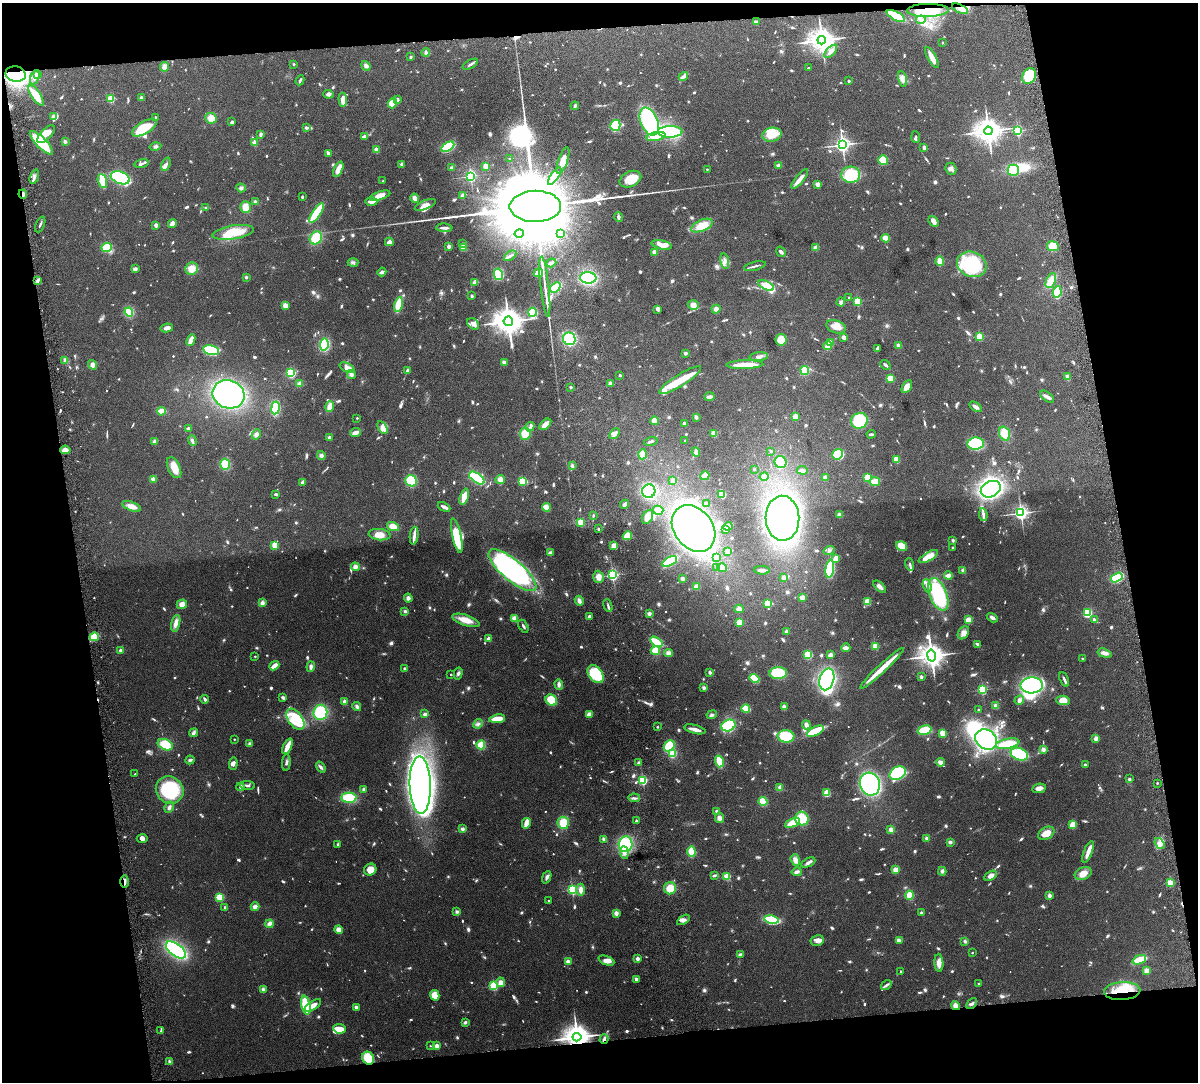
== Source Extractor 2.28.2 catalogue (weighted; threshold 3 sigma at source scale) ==
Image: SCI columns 62-4845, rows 162-4481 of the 4909 x 4747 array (HDU 1 of 3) = the unmasked area's bounding box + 8 px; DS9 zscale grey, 4 x 4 block average (1 PNG px = mean of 4 x 4 image px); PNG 1200 x 1084 px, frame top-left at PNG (2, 3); each listed source drawn as its Kron ellipse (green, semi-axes under 4 px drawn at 4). Shown black and unused: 19% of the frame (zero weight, under 6 of 12 exposures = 3% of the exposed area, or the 3 px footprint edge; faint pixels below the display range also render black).
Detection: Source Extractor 2.28.2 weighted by HDU 2 'WHT'. Background 0.0912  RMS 0.0045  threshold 0.0184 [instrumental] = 3 sigma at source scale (4.09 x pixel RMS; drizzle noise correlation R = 1.36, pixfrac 0.8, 0.05/0.05 arcsec/px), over >= 5 px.
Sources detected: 1310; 22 too faint to see at this stretch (4 x 4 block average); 21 inside a brighter object's white glare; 4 cosmic-ray / hot-pixel residue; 2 long thin detections or spike segments (spike, bleed or trail) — neither listed nor drawn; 15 coinciding with a brighter row at this scale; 72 inside a brighter listed object's ellipse — not listed separately; of the other 1174, all 500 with FLUX_AUTO >= 4.88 (the completeness limit of this list) listed and drawn (674 fainter detections not listed), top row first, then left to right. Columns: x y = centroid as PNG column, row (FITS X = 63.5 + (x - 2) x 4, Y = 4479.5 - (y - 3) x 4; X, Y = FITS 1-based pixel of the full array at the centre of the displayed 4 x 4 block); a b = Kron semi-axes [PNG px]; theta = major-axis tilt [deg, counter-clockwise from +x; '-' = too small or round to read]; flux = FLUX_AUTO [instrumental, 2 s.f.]
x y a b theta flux
960 9 8 4 -24 15
928 10 21 6 1 76
896 16 10 3 -27 110
921 20 5 3 - 7.7
756 22 4 3 - 11
822 40 4 4 - 3900
942 43 2 2 - 8.2
831 51 8 4 47 11
426 52 4 4 - 6.8
411 57 2 2 - 13
932 58 12 3 -61 31
294 64 2 2 - 11
470 64 8 2 29 6.4
366 66 5 3 - 9
165 67 5 4 - 16
808 68 2 2 - 4.9
16 74 10 7 -11 340
37 74 2 2 - 10
683 76 5 3 - 6.4
1029 76 8 6 58 94
35 77 8 2 70 7.1
902 79 8 4 -80 16
300 80 5 2 - 5.9
849 81 2 2 - 13
328 94 5 3 - 7.3
36 95 12 4 -56 51
141 97 2 2 - 17
111 99 2 2 - 170
398 99 4 2 - 5
343 100 7 3 -85 18
392 103 5 4 - 45
575 106 4 2 - 7.6
53 117 4 3 - 7.8
156 117 2 2 - 6.7
211 118 6 5 - 24
649 121 14 8 -66 270
232 122 3 2 - 6
615 125 5 5 - 85
144 128 13 6 31 84
306 128 4 3 - 6
1018 130 2 2 - 360
988 131 4 4 - 4100
670 132 12 5 3 180
46 134 11 5 45 32
261 134 3 2 - 7.8
772 135 10 7 12 51
364 136 3 2 - 10
656 137 10 3 9 25
916 137 5 2 - 5
65 141 4 3 - 5.6
41 143 15 5 -45 130
255 143 2 2 - 77
842 145 3 2 - 1200
155 146 6 3 12 5.1
448 147 7 4 32 110
924 148 3 2 - 10
376 150 2 2 - 55
328 153 3 2 - 8.1
510 159 2 2 - 6.1
883 160 5 4 - 48
563 161 14 5 71 28
142 164 7 3 14 6.3
166 164 7 3 68 6.4
402 164 3 3 - 5.4
486 166 4 4 - 15
778 166 3 2 - 12
452 168 4 3 - 8
338 169 8 3 65 32
707 169 2 2 - 5.5
951 169 6 5 - 8.8
1013 170 6 5 - 93
851 175 9 8 - 100
470 176 2 2 - 540
555 176 10 3 57 28
34 177 7 2 71 7.2
120 178 10 6 -20 320
630 179 11 7 26 55
800 179 12 3 51 22
102 181 7 4 -71 53
383 181 2 2 - 7.6
818 184 4 3 - 13
241 188 5 4 - 6.3
23 194 4 2 - 6
380 196 11 4 18 24
462 196 4 3 - 7.9
302 197 3 2 - 5.1
415 198 5 3 - 16
255 202 3 3 - 6.7
371 202 6 2 0 22
425 205 11 4 22 20
535 206 26 15 0 160000
246 207 6 5 - 23
206 208 2 2 - 6.1
317 213 11 3 56 150
618 217 5 3 - 5.5
934 221 6 4 -47 13
40 224 8 2 67 5.5
172 224 5 3 - 13
156 225 2 2 - 44
702 226 11 5 22 52
444 228 8 2 -2 11
233 232 21 7 9 83
561 233 3 3 - 5.1
519 234 5 3 - 6.7
316 238 7 6 - 61
886 238 4 3 - 24
389 242 4 3 - 13
463 244 3 3 - 5.3
662 245 10 4 -12 38
449 246 2 2 - 36
1053 246 6 5 - 42
816 247 2 2 - 69
107 248 5 4 - 63
463 248 4 3 - 29
654 252 2 2 - 71
781 252 5 3 - 6.6
510 256 7 2 35 5.7
725 261 8 3 -80 9.2
940 261 5 3 - 42
353 262 5 4 - 6.3
551 263 5 2 - 7
972 264 15 12 -22 190
755 266 11 2 14 6.7
135 269 4 3 - 8
192 269 6 6 - 26
382 272 4 2 - 9.8
538 273 5 2 - 33
498 274 6 4 -79 87
246 277 2 2 - 22
588 278 8 6 -3 190
38 280 3 2 - 9.6
1051 281 8 4 66 35
475 282 4 3 - 11
766 285 8 4 -24 43
545 287 30 2 -84 25
555 287 6 4 38 41
1057 292 6 2 83 130
472 296 3 3 - 5.1
849 297 2 2 - 6.2
857 301 2 2 - 170
841 302 4 3 - 7.8
399 304 7 3 78 87
693 305 5 5 - 18
285 306 4 3 - 16
658 309 3 3 - 9.5
716 309 4 4 - 10
129 312 4 4 - 71
532 312 4 4 - 100
508 321 5 4 - 5300
473 324 7 5 -46 14
836 327 10 6 -19 23
167 328 6 3 11 15
980 336 2 2 - 140
844 337 3 3 - 11
569 339 6 6 - 120
191 340 6 2 66 23
781 340 6 5 - 38
830 343 3 2 - 23
324 345 6 4 82 120
828 346 4 4 - 22
898 346 2 2 - 48
877 348 3 2 - 12
211 350 8 5 -12 100
685 353 2 2 - 8.1
759 357 9 4 5 11
65 360 4 3 - 7.2
504 362 4 3 - 7.3
92 365 5 4 - 11
745 365 18 2 2 62
885 365 5 2 - 5.7
347 368 8 4 -26 23
407 371 2 2 - 9.8
805 371 4 4 - 42
291 373 4 3 - 94
351 375 5 4 - 9
620 375 2 2 - 6
1068 377 4 2 - 15
890 378 4 2 - 35
680 380 24 6 32 60
610 383 3 2 - 13
300 384 4 3 - 6.4
571 387 2 2 - 15
907 387 7 4 59 27
228 394 16 14 -19 480
710 397 5 2 - 15
1047 397 8 3 -36 11
330 407 5 3 - 35
976 407 7 3 -32 10
275 408 6 4 81 110
161 411 4 3 - 41
696 417 3 3 - 6.6
795 417 3 3 - 21
357 418 2 2 - 5.2
655 421 4 3 - 27
859 421 8 7 - 110
684 423 3 3 - 5.1
545 424 7 3 42 25
530 427 5 3 - 5.8
382 428 7 3 -59 19
188 429 2 2 - 8.3
355 433 5 3 - 16
256 434 5 4 - 9.2
525 434 6 5 - 43
614 434 6 4 50 13
714 434 3 2 - 42
871 434 4 2 - 5.1
1005 434 7 5 -70 45
329 438 2 2 - 41
192 440 5 3 - 7.1
155 441 4 3 - 8.2
651 441 7 2 16 5.1
685 441 2 2 - 11
976 444 8 6 6 110
65 450 5 3 - 18
771 451 2 2 - 6.7
696 452 4 4 - 7
642 454 5 3 - 34
838 454 6 5 - 79
321 455 4 4 - 7.9
897 460 4 3 - 22
780 462 6 6 - 54
225 464 5 5 - 48
572 466 3 3 - 5.7
174 468 11 6 -65 38
754 469 2 2 - 11
802 470 5 3 - 9.3
705 476 5 3 - 28
764 477 4 3 - 6.9
825 477 2 2 - 23
868 477 4 4 - 38
477 478 9 4 -35 150
153 479 2 2 - 52
500 479 5 4 - 16
673 480 3 3 - 8
411 481 6 5 - 100
523 481 4 3 - 66
302 482 3 2 - 7.4
875 482 5 3 - 40
991 489 10 7 27 460
649 491 7 6 - 180
276 494 3 2 - 6.6
722 494 4 3 - 51
464 497 8 4 72 41
706 503 3 3 - 6.4
625 504 4 3 - 10
131 506 10 4 -21 22
444 507 7 2 -27 11
546 507 4 3 - 33
658 510 5 4 - 9.4
1021 513 2 2 - 1000
840 515 4 3 - 9.7
983 515 6 3 -81 8.3
593 516 2 2 - 5.6
648 517 7 5 63 27
782 518 22 17 -89 1200
581 522 2 2 - 140
393 526 6 4 -17 24
728 526 4 2 - 33
694 528 25 19 -52 840
598 529 2 2 - 11
726 530 3 3 - 7.2
380 535 11 5 -7 28
414 536 9 2 84 15
457 536 18 4 -78 89
627 536 5 3 - 59
953 540 2 2 - 20
274 545 3 2 - 46
614 546 3 3 - 34
902 546 6 4 -35 49
953 547 2 2 - 7.5
829 550 6 4 16 7.1
727 551 3 3 - 9.2
550 553 3 2 - 14
717 557 3 3 - 36
928 557 11 3 31 44
836 558 3 2 - 36
670 561 8 3 28 150
910 564 6 3 -72 5.2
355 567 4 4 - 12
722 567 5 3 - 30
717 568 3 3 - 5.8
830 569 9 4 81 130
512 570 30 10 -40 630
762 570 8 3 -1 9.6
963 570 3 2 - 11
613 575 2 2 - 590
948 576 4 2 - 18
598 577 6 5 - 18
1117 577 6 4 32 140
784 578 4 3 - 12
682 579 3 3 - 8.6
927 586 7 4 -72 11
696 587 4 4 - 14
880 587 8 4 -42 11
938 594 17 8 -68 210
803 597 4 3 - 15
408 598 4 4 - 9.9
579 601 5 3 - 12
867 602 3 3 - 30
262 603 4 4 - 9.4
768 603 3 3 - 52
182 604 5 5 - 19
608 606 7 2 -71 5.8
739 609 4 3 - 14
405 611 3 3 - 5.4
649 613 4 3 - 5.5
1087 613 4 3 - 130
589 616 3 2 - 6.7
992 618 6 3 -30 10
515 619 3 3 - 25
1094 619 2 2 - 5
466 620 14 5 -18 33
968 620 4 3 - 25
739 622 3 3 - 30
176 623 8 3 74 19
523 626 7 2 -60 5.7
786 632 3 3 - 8.6
963 633 7 5 58 13
94 637 4 4 - 57
489 639 2 2 - 54
656 642 7 3 -36 69
977 644 3 2 - 7.9
875 646 2 2 - 120
846 648 4 3 - 11
120 650 2 2 - 25
655 650 5 3 - 53
669 653 4 3 - 12
1105 653 7 3 -16 15
808 655 4 3 - 70
830 655 4 3 - 12
255 656 2 2 - 5.3
931 656 6 4 -78 3700
1082 658 2 2 - 7.8
274 666 5 2 - 36
311 667 5 3 - 9
404 668 2 2 - 17
882 668 29 3 43 56
710 672 2 2 - 26
458 673 6 3 77 5.8
778 673 9 6 4 91
451 674 2 2 - 6.6
596 674 10 7 -54 120
921 677 2 2 - 27
754 679 5 3 - 68
827 679 11 7 74 350
1064 679 8 2 -67 7.3
559 684 5 3 - 8.3
1032 685 11 8 4 320
704 688 4 3 - 5.7
982 690 2 2 - 320
283 697 4 3 - 6.7
205 699 4 2 - 7.9
551 700 6 5 - 62
1019 700 5 3 - 11
1063 700 7 4 -4 26
345 702 2 2 - 51
996 706 4 3 - 9.8
357 707 4 3 - 7.4
784 707 4 3 - 12
746 709 4 3 - 58
978 710 2 2 - 8.1
320 712 7 7 - 110
425 714 4 3 - 7.8
589 714 4 2 - 17
712 715 5 3 - 6
295 719 12 7 -55 140
497 719 8 3 8 43
478 724 5 3 - 6.9
806 725 5 3 - 11
728 726 7 5 22 160
657 727 2 2 - 7.3
695 729 11 2 -14 22
924 730 7 4 16 63
815 731 9 4 26 78
193 733 4 3 - 7.4
943 733 3 3 - 35
786 736 8 6 -3 80
1096 738 4 4 - 11
234 739 2 2 - 6
986 739 11 9 -33 260
250 744 4 3 - 6.3
1007 744 12 5 11 69
165 745 8 5 -24 72
481 745 4 4 - 37
287 746 8 3 64 42
669 746 6 5 - 97
1043 749 3 3 - 11
673 754 3 3 - 35
1019 754 9 6 -23 130
190 760 4 3 - 5.4
719 761 6 3 -74 72
286 762 8 3 85 6.5
940 762 4 3 - 13
639 763 4 3 - 5.2
233 764 6 3 88 7.4
1085 765 2 2 - 13
321 767 6 3 -53 7.2
898 773 8 6 29 170
135 774 2 2 - 5.7
1129 779 4 2 - 5.4
643 780 2 2 - 320
1157 783 2 2 - 6.5
870 784 11 10 - 340
247 785 8 2 -5 5.3
420 785 29 10 -88 1900
241 787 4 3 - 10
780 787 4 3 - 7.6
1039 788 7 4 10 16
364 789 4 3 - 4.9
170 790 14 13 - 170
827 793 3 3 - 41
349 798 7 5 1 92
634 798 6 2 -5 6
763 801 4 4 - 44
169 807 6 3 59 8.2
717 811 2 2 - 22
719 818 5 4 - 11
802 819 7 6 - 68
636 821 2 2 - 15
526 823 5 2 - 31
563 823 6 5 - 51
792 823 8 3 24 54
1072 825 4 2 - 52
462 829 4 4 - 7.4
891 830 3 2 - 27
1046 833 8 6 28 31
142 838 5 4 - 9
927 838 2 2 - 32
604 839 3 2 - 13
950 842 3 3 - 7.4
338 844 2 2 - 19
626 844 8 7 - 140
1159 844 6 3 -54 11
624 852 6 4 -84 11
691 852 5 4 - 60
1088 852 11 3 68 23
795 860 6 4 -73 14
808 862 7 3 26 8.4
370 870 6 5 - 25
895 870 3 3 - 18
942 871 4 3 - 7.6
797 872 5 3 - 9.2
1083 873 9 6 21 25
714 875 4 2 - 6.5
991 876 6 4 31 18
547 877 6 3 67 7.9
727 877 2 2 - 120
124 882 6 2 89 11
1170 883 2 2 - 110
670 888 6 6 - 39
572 890 2 2 - 360
581 890 6 4 88 17
909 895 4 3 - 54
1049 895 2 2 - 40
220 897 3 3 - 40
549 901 2 2 - 6
255 907 4 3 - 15
225 908 3 2 - 6.8
457 912 4 3 - 6.2
616 913 2 2 - 57
921 913 2 2 - 22
683 920 7 4 33 10
772 920 7 3 -12 120
269 924 4 3 - 16
339 930 4 4 - 16
817 940 6 5 - 11
899 940 4 4 - 8.3
965 941 3 3 - 5.7
176 950 12 6 -36 320
972 953 2 2 - 5.1
740 954 3 2 - 5.6
637 959 2 2 - 44
1139 960 7 4 22 47
606 961 8 4 -22 17
568 962 3 2 - 17
939 963 9 4 -86 19
901 971 2 2 - 5.3
1147 971 2 2 - 83
636 979 2 2 - 29
501 982 5 4 - 13
979 984 2 2 - 9.7
886 985 6 3 36 5.9
493 986 2 2 - 260
263 989 4 3 - 6.8
1122 991 18 9 4 85
435 995 5 4 - 37
972 1003 6 3 49 6
306 1005 9 4 -77 120
313 1005 9 4 33 24
955 1006 5 4 - 16
356 1008 3 3 - 12
465 1022 4 3 - 5.4
339 1029 6 5 - 53
161 1030 4 2 - 4.9
577 1037 4 3 - 4600
604 1039 5 2 - 8.9
430 1046 2 2 - 4.9
437 1046 2 2 - 66
368 1058 7 5 -54 70
170 1061 4 3 - 5.1
Overlapping masked pixels (flux is a lower limit): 10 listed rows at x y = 960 9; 928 10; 16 74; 23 194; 124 882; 1122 991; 955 1006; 577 1037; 604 1039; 368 1058